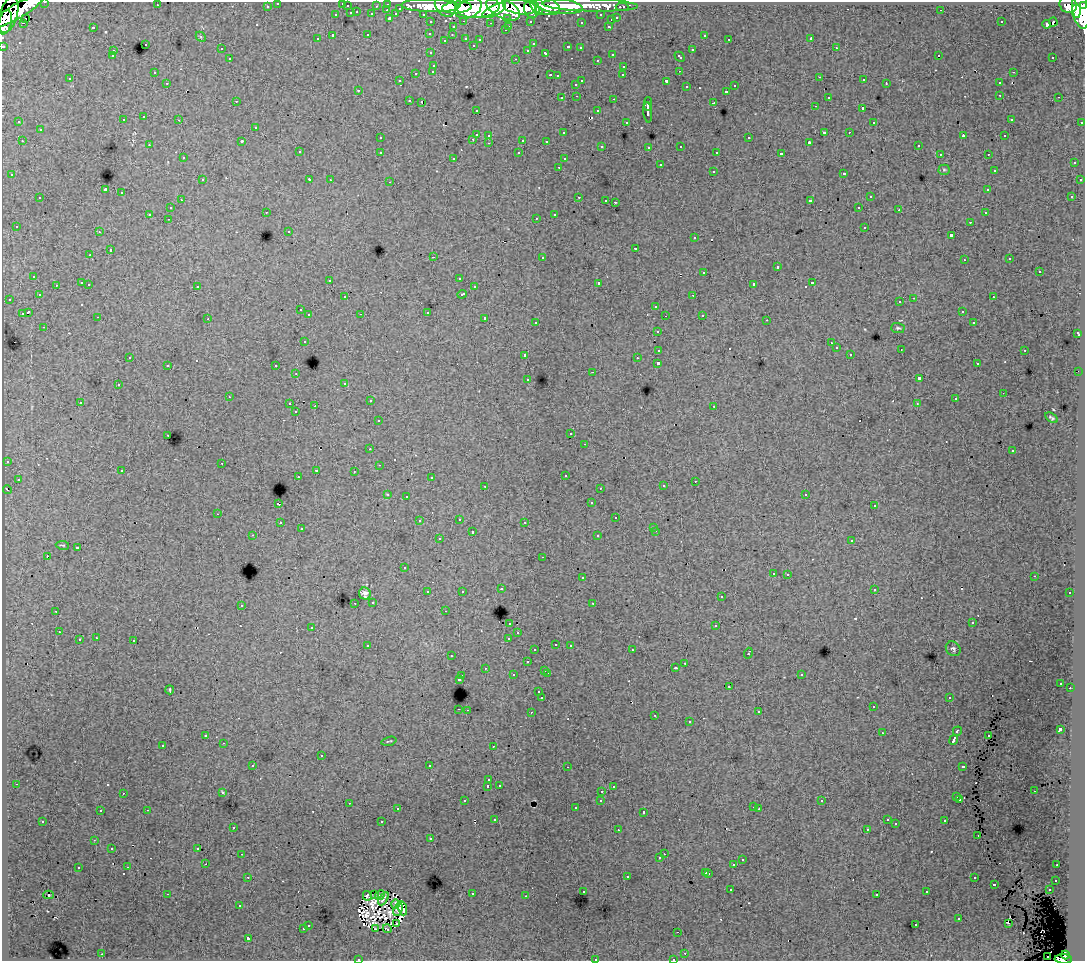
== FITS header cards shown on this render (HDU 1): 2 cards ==
NAXIS1  =                 1083
NAXIS2  =                  959

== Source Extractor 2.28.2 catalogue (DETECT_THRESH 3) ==
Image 1083 x 959 px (HDU 1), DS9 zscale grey, 1 PNG px = 1 image px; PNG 1087 x 963 px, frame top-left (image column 1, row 959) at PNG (2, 2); each listed source drawn as its Kron ellipse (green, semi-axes under 4 px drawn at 4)
Background 95.3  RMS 0.82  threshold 2.47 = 3 sigma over >= 5 px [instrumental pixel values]
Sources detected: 561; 10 with non-positive FLUX_AUTO (blend fragments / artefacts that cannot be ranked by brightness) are neither listed nor drawn; of the other 551, the 500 brightest by FLUX_AUTO listed and drawn (51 fainter detections omitted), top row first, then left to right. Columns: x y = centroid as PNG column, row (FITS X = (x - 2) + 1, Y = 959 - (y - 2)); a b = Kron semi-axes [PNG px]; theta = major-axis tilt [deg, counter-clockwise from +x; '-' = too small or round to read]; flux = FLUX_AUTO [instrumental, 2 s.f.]
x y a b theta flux
45 2 3 2 - 2800
278 3 3 3 - 2400
343 3 3 3 - 450
388 4 3 3 - 4300
157 5 3 2 - 83
590 5 48 6 -2 110000
1068 5 9 8 - 94000
267 6 3 3 - 1400
347 6 3 3 - 720
376 6 3 2 - 900
430 6 29 6 -2 220000
445 6 12 9 -50 150000
558 6 24 7 -7 200000
1084 6 3 3 - 46000
520 7 17 7 -8 270000
545 7 15 8 -11 240000
622 7 6 3 0 2900
400 8 3 3 - 680
457 8 15 6 5 190000
469 8 14 9 27 210000
478 8 21 10 6 460000
503 9 18 9 -25 430000
532 9 9 7 -79 170000
387 10 3 2 - 270
494 10 13 5 28 130000
941 10 3 2 - 80
1081 10 19 8 -82 390000
17 11 30 7 31 280000
538 11 4 3 - 57000
1076 11 7 4 -90 130000
357 12 3 2 - 340
351 13 3 3 - 680
372 14 3 3 - 1000
396 14 4 3 - 1000
423 14 3 2 - 1600
8 15 19 8 73 220000
336 15 3 3 - 340
601 15 3 3 - 1500
25 18 2 2 - 79
390 18 3 3 - 1200
508 18 3 3 - 990
617 18 3 3 - 510
611 20 3 3 - 270
464 21 3 2 - 320
530 21 3 3 - 1100
5 22 12 6 76 190000
431 22 3 3 - 2000
581 22 3 3 - 170
1001 22 3 3 - 100
1053 22 4 3 - 650
23 23 3 2 - 160
491 23 3 2 - 62
1047 24 4 3 - 480
509 26 3 2 - 320
608 26 3 3 - 350
93 27 3 3 - 750
453 27 3 3 - 480
505 30 3 2 - 180
430 33 3 3 - 200
368 35 3 3 - 640
452 35 3 2 - 140
704 35 3 3 - 210
333 36 3 3 - 1400
201 37 6 4 -47 71
466 38 3 3 - 390
811 38 3 3 - 18000
317 39 3 3 - 200
729 39 3 2 - 76
445 40 3 2 - 79
480 40 3 3 - 170
145 44 3 3 - 320
533 44 3 3 - 130
473 45 3 3 - 190
3 46 3 3 - 4700
568 47 3 3 - 360
580 48 3 3 - 170
836 48 3 2 - 290
221 49 3 3 - 160
528 50 3 3 - 220
692 50 3 3 - 490
113 51 3 3 - 240
431 53 3 3 - 170
546 53 4 3 - 410
612 54 3 3 - 280
939 55 3 2 - 140
112 56 3 3 - 220
680 57 6 3 -45 310
1053 57 3 2 - 150
230 59 3 3 - 250
516 59 3 2 - 440
597 60 3 3 - 210
434 65 3 3 - 280
624 66 3 3 - 310
433 71 3 3 - 280
679 71 3 2 - 61
154 72 3 2 - 170
1013 72 3 2 - 340
416 73 3 3 - 490
550 75 3 2 - 450
623 75 3 2 - 84
557 76 3 3 - 140
820 77 3 2 - 190
70 79 3 3 - 190
864 80 3 2 - 240
400 81 3 3 - 180
582 81 3 2 - 580
666 81 3 3 - 1200
167 83 3 2 - 150
886 83 3 2 - 140
999 83 3 3 - 230
576 84 3 3 - 220
735 86 3 3 - 290
686 87 3 3 - 310
358 90 3 2 - 64
726 91 3 3 - 400
1000 95 3 2 - 210
577 96 3 2 - 240
828 97 3 3 - 250
1059 97 3 2 - 120
562 98 3 3 - 98
614 99 3 2 - 440
409 100 3 3 - 220
236 101 3 2 - 87
421 102 3 2 - 110
714 103 3 3 - 820
648 104 7 2 89 2200
815 106 2 2 - 51
863 108 3 3 - 800
476 110 3 2 - 120
598 111 3 3 - 220
648 112 10 4 -85 2300
144 117 3 3 - 290
1011 119 3 2 - 110
123 120 3 3 - 300
179 120 3 2 - 150
19 122 3 2 - 97
626 122 3 3 - 220
874 122 3 2 - 96
1082 122 3 3 - 700
256 127 3 3 - 230
40 130 3 3 - 510
824 132 3 3 - 710
849 132 2 2 - 220
563 133 3 3 - 170
476 134 3 3 - 750
489 135 3 3 - 220
963 136 4 2 - 550
1005 136 3 3 - 210
380 138 3 3 - 150
749 138 3 3 - 570
473 139 3 2 - 290
523 140 3 3 - 650
22 141 3 2 - 270
242 141 3 3 - 93
546 141 3 3 - 220
809 142 3 3 - 90
489 143 3 2 - 270
149 145 3 2 - 110
602 146 3 2 - 90
681 146 3 3 - 170
918 146 3 2 - 160
649 147 3 3 - 160
299 152 3 3 - 330
380 152 3 3 - 260
519 153 3 3 - 220
717 153 4 3 - 150
781 154 4 3 - 1900
940 154 3 2 - 74
988 154 3 2 - 290
183 158 3 3 - 200
454 158 3 3 - 220
564 159 3 3 - 180
1074 163 3 3 - 230
660 165 3 3 - 530
559 167 3 2 - 230
944 170 5 5 - 77
994 170 3 3 - 120
713 171 3 3 - 340
844 173 3 3 - 360
12 175 3 3 - 280
202 180 3 3 - 330
310 180 3 3 - 310
330 180 3 2 - 140
1080 180 3 3 - 140
390 182 3 2 - 410
105 190 3 3 - 8000
988 190 3 3 - 150
122 193 3 3 - 440
1072 196 2 2 - 51
579 197 3 2 - 380
870 197 3 3 - 420
40 198 3 3 - 350
181 200 3 2 - 160
606 200 3 2 - 170
810 201 4 3 - 1100
615 202 3 3 - 290
859 207 3 2 - 190
171 208 3 3 - 180
899 210 3 2 - 230
266 212 3 2 - 270
985 213 3 2 - 180
150 214 3 3 - 1300
555 215 4 3 - 1700
536 218 3 2 - 100
168 219 3 2 - 140
970 222 3 2 - 240
16 226 3 3 - 200
865 227 3 3 - 460
289 231 3 3 - 180
99 232 3 2 - 190
951 235 3 3 - 1300
694 238 3 3 - 160
635 248 3 3 - 610
110 250 3 3 - 600
90 255 3 3 - 200
433 257 3 2 - 680
542 257 3 3 - 280
1010 259 3 3 - 170
964 260 3 2 - 130
777 267 3 3 - 740
704 272 3 3 - 630
1039 272 3 3 - 540
34 276 3 3 - 190
459 278 3 3 - 140
330 280 3 2 - 260
82 283 3 3 - 670
599 283 3 3 - 1600
812 283 3 3 - 420
89 284 3 2 - 320
754 284 4 3 - 1700
56 285 3 3 - 300
197 286 3 3 - 360
474 287 3 3 - 290
462 294 5 3 - 480
39 295 3 3 - 280
693 295 3 2 - 180
345 297 3 3 - 310
993 297 3 3 - 350
914 298 3 2 - 440
9 299 3 2 - 220
900 302 3 3 - 270
656 306 3 3 - 340
300 310 3 3 - 190
962 311 3 3 - 180
28 312 4 3 - 1100
427 312 3 3 - 620
22 314 4 3 - 700
361 314 3 2 - 110
309 315 3 3 - 310
702 315 3 3 - 250
665 316 2 2 - 78
98 317 3 2 - 170
485 318 3 3 - 520
208 319 3 2 - 81
767 320 3 2 - 170
536 322 3 3 - 110
974 323 3 3 - 160
44 327 3 2 - 260
898 328 7 5 -2 110
657 331 3 3 - 300
1077 333 3 3 - 310
304 341 3 3 - 310
831 343 3 2 - 96
836 348 3 3 - 240
901 349 2 2 - 67
659 350 4 3 - 1100
1025 350 3 2 - 380
850 354 3 3 - 280
525 355 3 3 - 480
130 357 3 2 - 67
637 358 3 3 - 79
658 363 3 3 - 2700
977 364 3 2 - 240
168 365 3 3 - 320
276 366 3 3 - 360
1078 371 2 2 - 62
593 372 3 2 - 600
296 374 3 2 - 85
919 378 4 3 - 2100
528 379 3 3 - 210
345 383 3 3 - 290
118 385 3 3 - 340
1003 393 2 2 - 76
229 397 3 2 - 90
955 399 3 3 - 120
370 401 3 3 - 380
80 402 3 2 - 190
917 403 3 2 - 75
290 404 3 3 - 440
315 406 3 2 - 640
714 406 3 2 - 110
296 412 3 2 - 130
1051 418 7 4 -33 94
378 421 3 3 - 230
571 434 3 3 - 220
168 435 3 2 - 260
585 444 3 2 - 160
370 449 3 3 - 130
1013 451 3 3 - 210
7 461 3 3 - 97
222 463 3 2 - 190
379 465 3 2 - 72
316 470 3 2 - 360
122 471 3 3 - 160
354 472 3 2 - 100
565 475 3 2 - 97
298 477 3 2 - 180
431 478 3 3 - 160
18 479 3 3 - 150
695 481 3 2 - 190
485 486 3 2 - 240
663 486 3 3 - 320
600 488 3 2 - 110
7 490 4 2 - 130
388 494 3 2 - 59
806 494 3 2 - 130
407 496 3 3 - 120
591 503 3 3 - 220
278 504 3 3 - 1100
874 506 3 3 - 170
218 514 3 2 - 200
616 518 3 3 - 340
459 519 3 2 - 340
419 521 3 3 - 230
525 522 3 3 - 200
280 523 3 3 - 290
654 527 3 3 - 200
301 529 3 3 - 180
656 531 3 2 - 330
472 532 3 3 - 590
253 535 3 2 - 160
598 536 3 3 - 340
439 539 3 3 - 330
852 541 3 3 - 280
62 545 7 2 -9 52
77 548 4 3 - 990
47 556 3 2 - 820
543 557 3 2 - 180
404 568 3 3 - 210
773 573 3 3 - 160
788 574 3 3 - 310
1034 576 3 2 - 72
582 578 3 3 - 480
501 589 3 3 - 250
874 589 3 3 - 320
462 591 3 3 - 190
428 592 3 3 - 470
365 593 6 6 - 230
1070 593 3 3 - 180
721 597 3 3 - 230
373 602 3 3 - 300
355 603 3 2 - 220
593 603 3 2 - 270
241 605 3 3 - 420
56 611 3 2 - 72
445 611 3 2 - 130
510 623 3 3 - 390
972 623 3 3 - 260
716 626 3 3 - 550
312 627 3 3 - 340
59 632 3 2 - 180
518 633 3 2 - 180
96 638 3 2 - 250
509 638 4 3 - 660
79 640 3 3 - 600
134 641 3 3 - 720
556 644 3 2 - 160
570 645 3 2 - 250
368 646 4 3 - 370
953 649 8 6 -43 140
535 650 3 3 - 280
632 650 3 2 - 260
748 653 5 3 - 710
451 656 3 2 - 140
527 662 3 3 - 300
685 663 3 2 - 220
485 668 3 3 - 180
675 668 3 3 - 150
545 670 3 2 - 280
547 673 3 2 - 350
801 674 3 3 - 340
513 675 3 3 - 320
462 676 3 2 - 300
459 679 3 3 - 1000
1061 683 3 3 - 140
729 687 3 2 - 55
1070 688 2 2 - 150
170 690 4 2 - 61
539 692 3 3 - 170
542 698 3 3 - 1800
949 698 3 2 - 120
873 707 3 2 - 160
459 709 3 2 - 340
467 710 2 2 - 280
531 712 3 2 - 310
759 712 3 2 - 76
655 715 3 3 - 230
689 722 3 3 - 390
1060 729 4 3 - 2500
957 731 5 3 - 1000
882 733 3 2 - 94
988 735 3 2 - 69
206 736 3 3 - 370
954 740 5 3 - 2900
389 741 7 2 15 61
224 743 3 2 - 230
163 745 3 3 - 330
493 746 3 2 - 75
321 756 3 3 - 430
253 765 3 2 - 180
430 766 3 3 - 3100
963 766 4 3 - 750
567 767 3 2 - 78
489 780 3 3 - 180
16 784 3 2 - 200
499 785 3 3 - 200
488 786 3 3 - 780
613 787 3 3 - 180
602 791 3 2 - 350
1034 791 3 2 - 65
223 792 4 2 - 91
123 793 3 2 - 140
957 797 3 3 - 180
960 799 3 2 - 130
601 800 3 3 - 300
465 801 3 3 - 280
822 801 3 3 - 140
349 803 3 2 - 380
754 807 3 2 - 280
576 808 3 3 - 150
397 809 3 3 - 140
759 809 3 3 - 68
147 810 3 2 - 440
100 811 3 3 - 180
644 812 3 3 - 310
495 819 3 3 - 280
887 820 3 3 - 180
43 821 3 3 - 310
945 821 3 3 - 300
382 822 3 3 - 860
896 824 3 2 - 60
233 827 3 3 - 210
867 829 3 2 - 130
618 830 3 2 - 150
978 835 3 2 - 69
431 838 3 3 - 160
94 840 3 3 - 69
198 848 3 3 - 140
112 849 3 2 - 95
242 854 3 2 - 240
664 854 2 2 - 190
660 858 3 3 - 300
742 860 3 3 - 340
206 864 2 2 - 170
734 864 3 3 - 980
1057 865 3 2 - 110
128 867 3 2 - 210
78 868 3 3 - 460
706 872 3 3 - 350
709 873 3 3 - 450
627 876 3 3 - 620
248 877 3 2 - 200
974 878 3 3 - 330
1056 880 3 3 - 290
994 884 3 3 - 610
731 890 3 2 - 240
1049 890 3 2 - 220
583 891 3 3 - 180
927 892 3 3 - 230
167 894 3 2 - 730
472 894 3 3 - 330
877 894 3 3 - 170
48 895 5 2 - 160
374 895 3 2 - 100
380 895 5 3 - 210
367 896 5 3 - 150
526 896 3 2 - 110
384 899 7 3 57 430
395 904 5 3 - 160
239 906 3 3 - 170
402 908 7 3 -72 230
398 910 7 4 70 530
959 918 3 3 - 310
1008 923 3 2 - 83
396 924 3 2 - 100
308 925 3 3 - 310
916 925 3 3 - 320
303 929 3 3 - 430
376 929 3 2 - 90
387 929 4 2 - 86
678 932 2 2 - 63
248 938 3 3 - 1700
685 953 3 2 - 200
102 954 3 2 - 370
1065 955 4 3 - 39000
1048 956 2 2 - 310
358 959 3 2 - 150
595 959 3 3 - 370
673 959 3 2 - 190
1063 959 9 4 -2 82000
At the frame edge (FLAGS 8, measured only in part): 10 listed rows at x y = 45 2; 278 3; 343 3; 1084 6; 5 22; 3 46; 358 959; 595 959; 673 959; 1063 959
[51 fainter detections neither listed nor drawn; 10 non-positive-flux detections neither listed nor drawn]